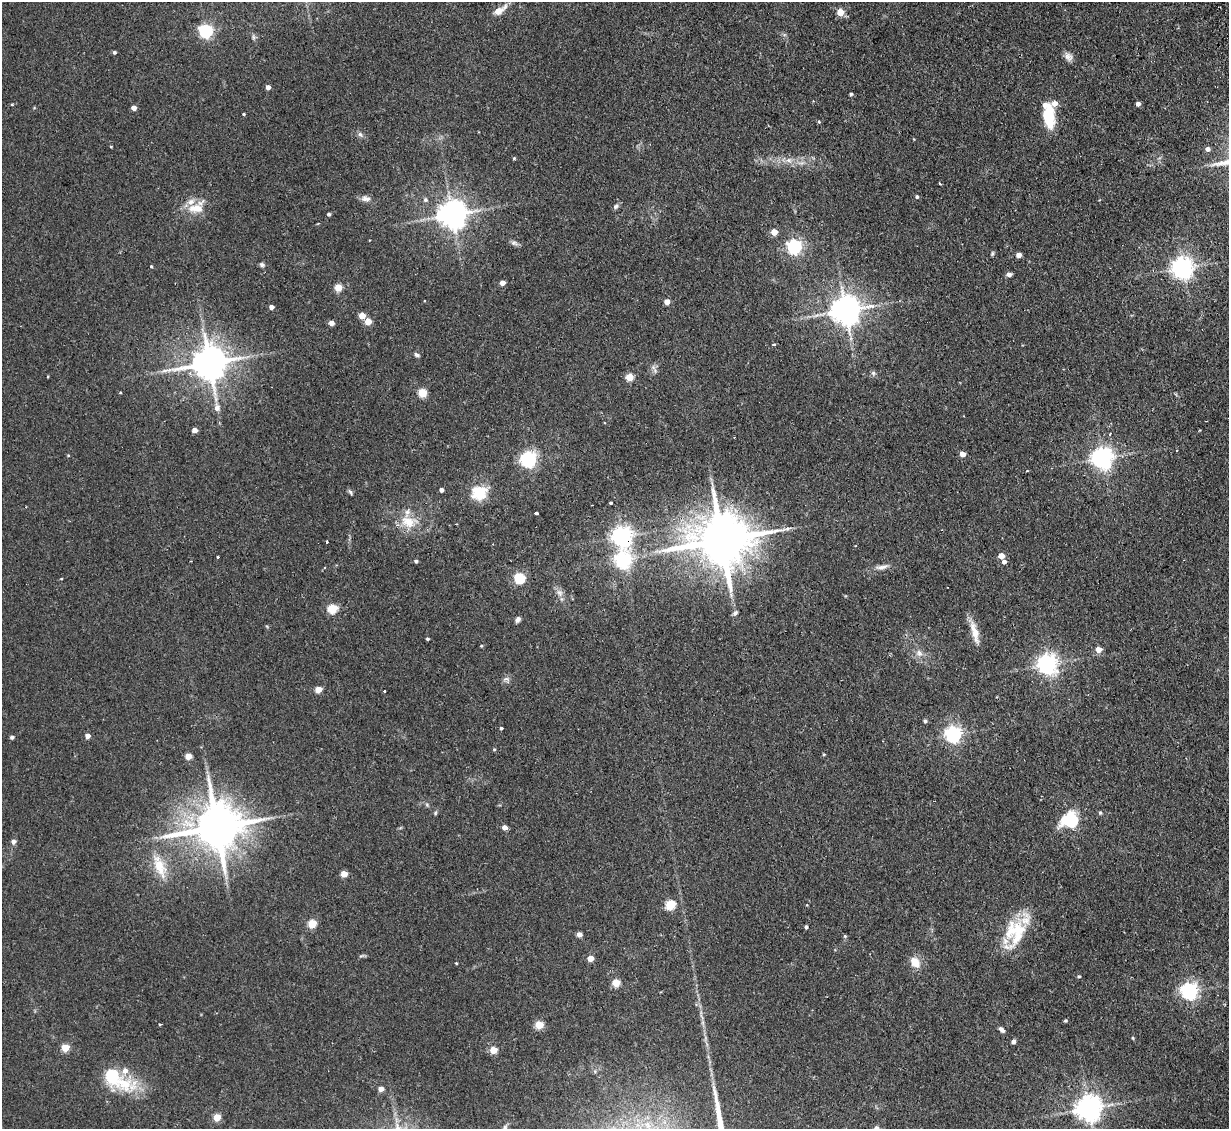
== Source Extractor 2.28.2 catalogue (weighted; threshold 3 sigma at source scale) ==
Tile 10 of 4 x 4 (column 2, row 3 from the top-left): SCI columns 1260-2486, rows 1287-2413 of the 4972 x 4943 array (HDU 1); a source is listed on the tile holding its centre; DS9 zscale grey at full resolution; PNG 1231 x 1131 px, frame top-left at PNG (2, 2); no overlay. Shown black and unused: <1% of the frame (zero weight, under 2 of 3 exposures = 4% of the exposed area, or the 3 px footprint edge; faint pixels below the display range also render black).
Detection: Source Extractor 2.28.2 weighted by HDU 2 'WHT'; one run over the whole footprint, this tile lists its part. Background 0.137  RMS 0.0072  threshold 0.0322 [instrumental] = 3 sigma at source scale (4.5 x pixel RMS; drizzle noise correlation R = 1.50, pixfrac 1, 0.05/0.05 arcsec/px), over >= 5 px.
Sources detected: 147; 5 cosmic-ray / hot-pixel residue — not listed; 7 inside a brighter listed object's ellipse — not listed separately; the other 135 listed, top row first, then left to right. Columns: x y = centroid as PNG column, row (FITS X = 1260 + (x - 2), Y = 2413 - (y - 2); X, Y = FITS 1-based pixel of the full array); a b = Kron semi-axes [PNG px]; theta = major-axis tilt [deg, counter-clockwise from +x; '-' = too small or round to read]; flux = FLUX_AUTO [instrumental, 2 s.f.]
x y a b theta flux
499 10 17 7 30 7.2
840 12 5 4 - 16
206 31 6 6 - 160
784 35 6 4 18 1
253 37 7 4 -72 1.3
114 52 4 4 - 1.2
1068 57 12 9 -52 3.7
268 87 4 4 - 4
851 94 3 3 - 1.2
1138 104 4 4 - 2.8
12 105 4 3 - 0.75
134 108 4 4 - 4.4
244 114 3 3 - 0.65
1048 116 28 14 -83 23
819 122 4 3 - 0.92
360 134 8 5 -61 1.9
111 147 4 3 - 0.58
1207 149 5 4 - 2.7
514 158 4 4 - 0.8
789 160 9 7 -34 3.8
940 183 4 2 - 1
917 197 4 4 - 1.3
366 199 14 7 -4 3.6
425 200 7 6 - 1.7
616 206 8 6 34 1.8
196 208 20 11 1 13
329 214 4 4 - 1.4
452 214 9 8 - 1000
774 232 4 4 - 11
514 243 12 5 -16 2.2
794 246 6 6 - 200
992 253 6 4 71 0.98
1019 255 4 4 - 5.2
262 264 7 5 -19 1.6
151 266 3 3 - 0.72
1182 268 7 7 - 500
1009 274 6 5 - 2.2
502 283 4 4 - 5.6
338 287 5 4 - 20
667 302 4 4 - 6.2
271 307 4 4 - 3.7
845 310 9 8 - 1200
362 316 4 4 - 12
368 321 4 4 - 13
331 323 4 4 - 5.6
774 344 3 3 - 0.92
417 355 7 4 -32 1.7
209 363 11 9 10 1800
653 367 7 5 -46 1.9
873 373 6 5 - 1.5
629 377 5 4 - 20
120 393 3 3 - 0.98
422 393 5 5 - 24
217 408 8 7 - 3.9
194 430 4 4 - 4.6
1110 434 3 3 - 1.1
962 454 5 4 - 5.7
68 455 5 3 - 0.58
1102 458 7 7 - 510
529 459 6 6 - 210
441 490 4 4 - 2.8
351 492 8 4 -53 1.5
479 493 18 16 17 18
610 503 3 3 - 3.2
536 513 4 3 - 4.7
408 522 25 16 -12 17
787 529 6 4 42 1.5
622 536 7 7 - 400
721 540 19 14 8 4600
327 542 3 3 - 2
1001 556 5 4 - 8.5
218 557 3 3 - 2
623 560 7 6 - 230
416 561 4 4 - 1.5
1004 562 5 4 - 2.6
882 567 20 6 14 4.5
519 578 5 5 - 58
61 579 4 2 - 0.58
559 592 9 8 - 3.4
332 608 5 5 - 34
735 613 7 5 45 1.6
518 619 7 5 52 2.7
975 632 31 8 -76 9.1
427 639 3 3 - 1
481 646 4 3 - 0.78
1098 649 5 5 - 8
919 653 11 8 -54 4.1
1047 664 7 7 - 420
507 679 10 5 -21 1.9
318 689 5 4 - 12
384 691 3 2 - 1.1
925 721 4 4 - 1.7
501 728 3 3 - 1.1
953 734 6 6 - 260
87 736 4 4 - 4.8
12 737 4 4 - 1.8
494 749 5 3 - 0.66
824 754 5 3 - 0.63
188 756 5 4 - 9.8
427 805 6 4 -47 1.1
1100 812 5 4 - 1.1
435 813 6 4 71 0.94
1071 820 8 7 - 120
217 827 16 12 12 3500
504 827 4 4 - 4.4
13 842 6 5 - 2.6
159 866 37 13 -70 19
344 874 5 4 - 12
670 905 5 5 - 40
807 905 4 3 - 0.5
312 924 5 5 - 28
806 927 4 3 - 1.5
1016 930 33 26 7 30
579 934 4 4 - 4
845 936 5 4 - 0.99
590 958 4 4 - 9.8
915 962 15 10 -54 8.9
456 963 3 2 - 0.6
1079 976 4 3 - 0.91
616 983 5 5 - 21
1189 991 6 6 - 280
1065 1021 4 3 - 0.86
160 1024 4 2 - 0.8
539 1025 6 6 - 11
1001 1030 8 5 -46 2.4
1013 1042 4 4 - 2.7
65 1048 5 5 - 20
493 1050 5 4 - 15
125 1071 8 7 - 4.9
113 1076 19 8 -33 78
381 1089 5 4 - 4.9
1088 1108 8 8 - 800
217 1117 5 5 - 16
648 1125 10 6 -37 3.8
876 1128 8 6 48 3
Overlapping masked pixels (flux is a lower limit): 1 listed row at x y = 622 536
Isophote crosses this tile's border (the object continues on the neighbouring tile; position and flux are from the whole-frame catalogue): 1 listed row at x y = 876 1128